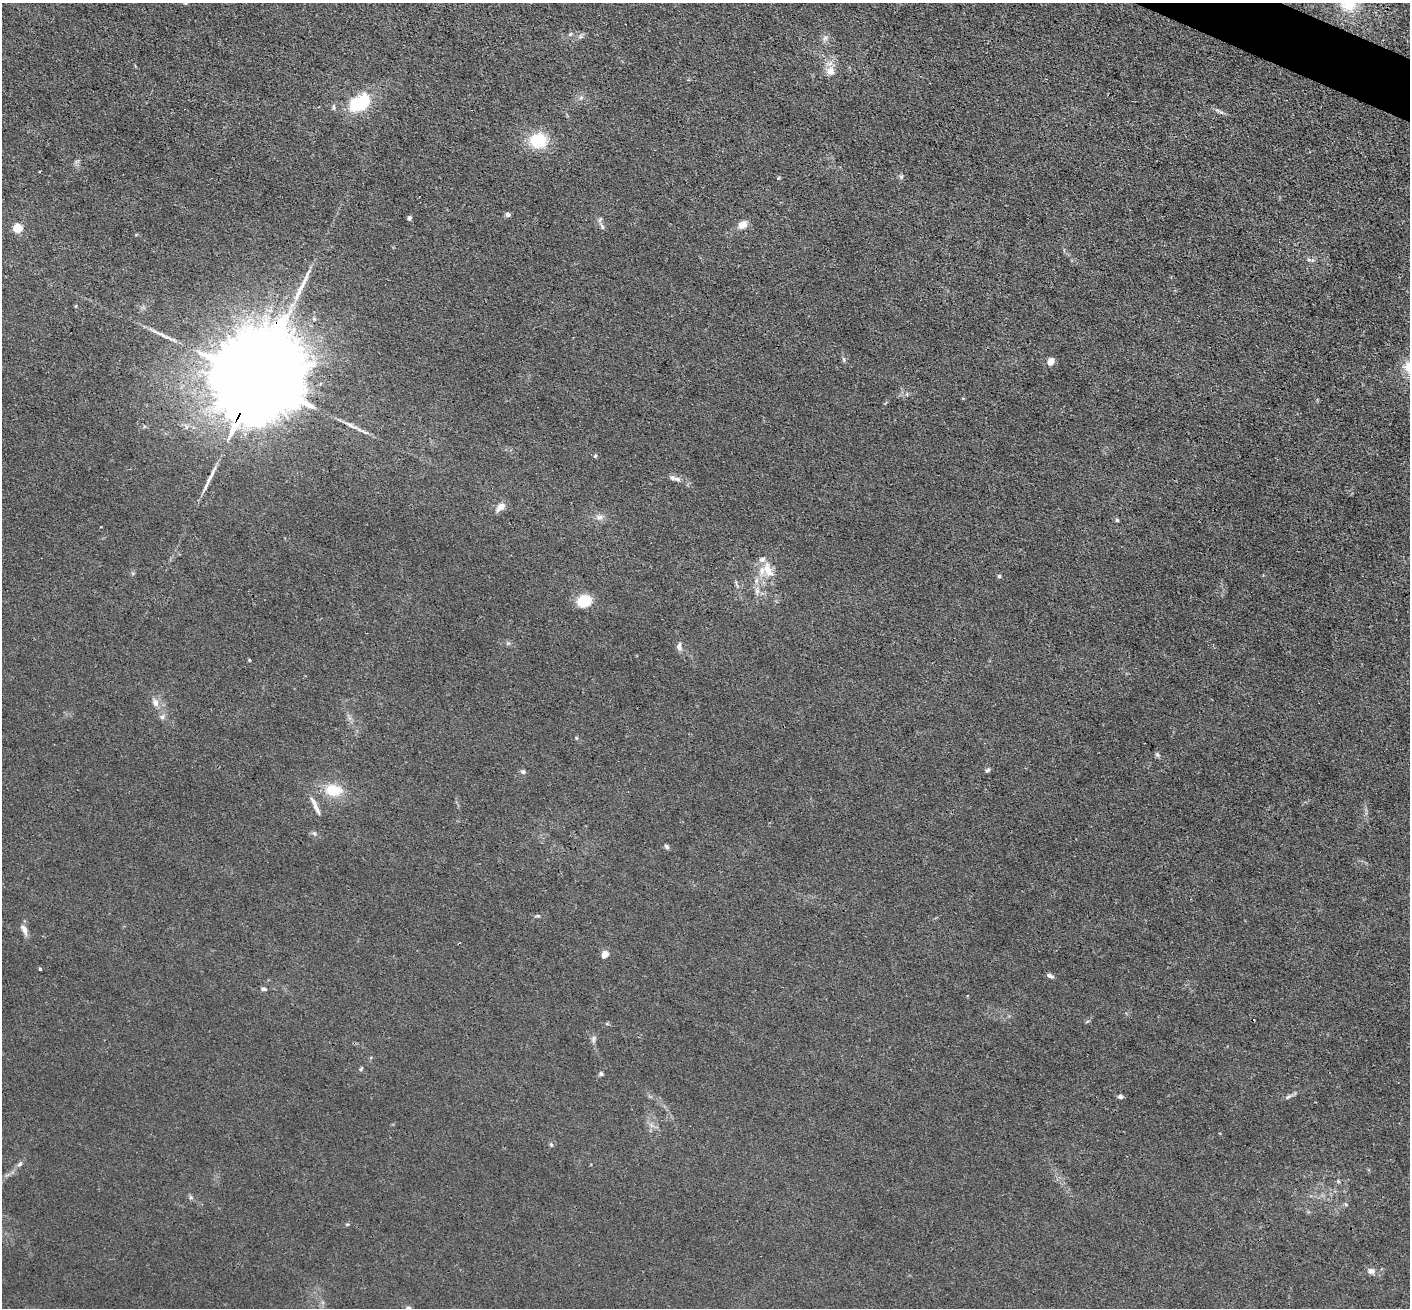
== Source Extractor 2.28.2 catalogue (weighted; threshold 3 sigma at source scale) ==
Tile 10 of 4 x 4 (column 2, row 3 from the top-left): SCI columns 1410-2817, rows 1586-2891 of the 5635 x 5648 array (HDU 1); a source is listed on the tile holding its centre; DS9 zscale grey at full resolution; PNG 1412 x 1310 px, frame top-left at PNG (2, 3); no overlay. Shown black and unused: <1% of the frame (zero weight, under 3 of 4 exposures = <1% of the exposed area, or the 3 px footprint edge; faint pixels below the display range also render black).
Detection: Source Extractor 2.28.2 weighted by HDU 2 'WHT'; one run over the whole footprint, this tile lists its part. Background 0.016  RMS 0.003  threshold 0.0135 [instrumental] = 3 sigma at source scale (4.5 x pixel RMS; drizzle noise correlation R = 1.50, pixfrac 1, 0.05/0.05 arcsec/px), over >= 5 px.
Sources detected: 63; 2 long thin detections or spike segments (spike, bleed or trail) — not listed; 3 inside a brighter listed object's ellipse — not listed separately; the other 58 listed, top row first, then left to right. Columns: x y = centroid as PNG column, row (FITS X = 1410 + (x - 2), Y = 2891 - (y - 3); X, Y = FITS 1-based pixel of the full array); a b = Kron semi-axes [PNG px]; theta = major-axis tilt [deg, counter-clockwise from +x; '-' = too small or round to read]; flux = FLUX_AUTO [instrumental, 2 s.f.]
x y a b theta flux
185 3 5 3 - 0.29
570 34 6 4 46 0.42
580 36 6 5 - 0.65
825 38 8 7 - 1.1
830 71 12 10 -90 2.7
581 98 7 5 45 0.73
360 103 23 15 28 18
334 107 6 5 - 0.6
1217 110 8 5 -28 0.78
538 140 19 17 -4 11
901 177 6 5 - 0.58
508 215 6 5 - 0.9
409 218 6 4 -87 0.66
742 225 11 8 35 2.4
602 227 9 4 -64 0.77
18 228 5 5 - 15
1309 260 6 4 -1 0.53
1051 361 8 6 66 2
257 380 47 20 61 11000
350 425 23 4 -30 2
595 456 6 4 45 0.41
677 479 10 5 -19 1
500 507 11 7 44 2.6
599 517 10 8 2 1.5
1117 520 5 4 - 0.42
768 570 23 11 -66 4.7
999 576 5 5 - 0.44
736 584 12 3 -70 0.63
757 591 9 6 -75 1.3
585 601 15 10 20 9.1
679 646 9 6 87 1.3
249 660 4 4 - 0.27
155 703 12 8 -68 1.9
162 717 7 7 - 1
576 738 5 3 - 0.31
1157 755 8 5 -36 0.61
987 770 7 4 42 0.57
523 772 6 5 - 0.77
333 790 18 12 -7 8.7
315 806 28 5 -65 2.2
314 833 6 4 -43 0.52
666 846 6 4 -46 0.74
538 916 7 3 0 0.41
24 930 16 7 -65 1.7
605 954 6 4 53 5.1
40 969 4 4 - 0.33
1050 976 9 5 -20 0.93
264 989 7 5 -15 0.78
593 1039 10 6 78 0.92
361 1069 7 4 62 0.42
601 1074 6 5 - 0.57
1289 1096 12 4 36 0.83
1120 1097 7 5 1 0.71
651 1125 7 4 -71 0.84
551 1145 6 4 -68 0.5
20 1164 8 5 28 0.78
347 1224 5 3 - 0.29
1371 1271 11 8 -11 1.5
Overlapping masked pixels (flux is a lower limit): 1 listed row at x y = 257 380
Isophote crosses this tile's border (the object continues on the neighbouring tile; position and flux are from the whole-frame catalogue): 1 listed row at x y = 185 3